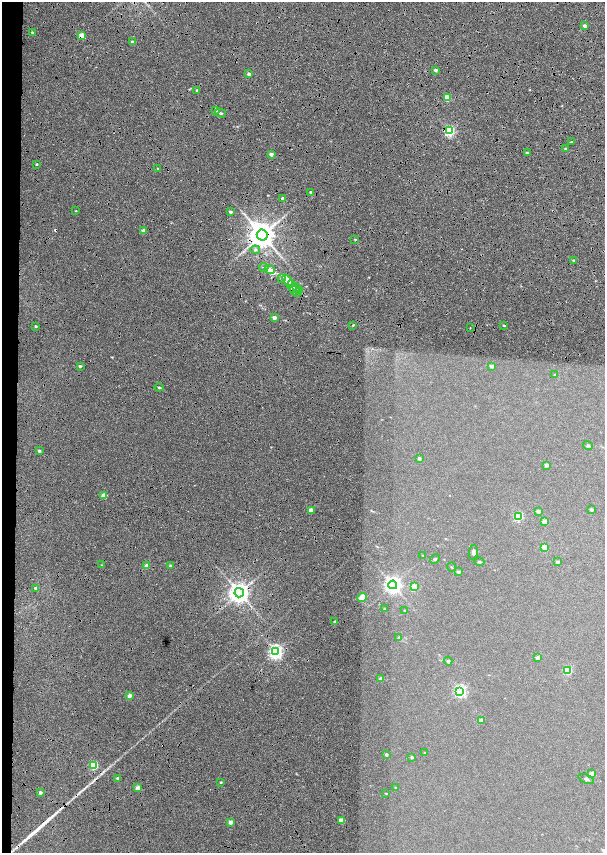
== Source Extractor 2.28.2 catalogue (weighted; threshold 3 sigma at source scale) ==
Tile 5 of 4 x 4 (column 1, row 2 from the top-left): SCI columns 452-1657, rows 3422-5122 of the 5779 x 6834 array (HDU 1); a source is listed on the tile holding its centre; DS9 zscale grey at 2 x 2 block average (1 PNG px = mean of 2 x 2 image px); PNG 607 x 855 px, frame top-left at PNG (2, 2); each listed source drawn as its Kron ellipse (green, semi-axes under 4 px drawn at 4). Shown black and unused: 6% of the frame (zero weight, under 6 of 12 exposures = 9% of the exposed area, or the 3 px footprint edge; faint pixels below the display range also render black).
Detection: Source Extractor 2.28.2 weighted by HDU 2 'WHT'; one run over the whole footprint, this tile lists its part. Background 0.0309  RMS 0.0029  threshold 0.012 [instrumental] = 3 sigma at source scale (4.09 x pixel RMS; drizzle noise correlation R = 1.36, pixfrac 0.8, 0.0396/0.0396 arcsec/px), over >= 5 px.
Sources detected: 99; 1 cosmic-ray / hot-pixel residue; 1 long thin detection or spike segment (spike, bleed or trail) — neither listed nor drawn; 2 inside a brighter listed object's ellipse — not listed separately; the other 95 listed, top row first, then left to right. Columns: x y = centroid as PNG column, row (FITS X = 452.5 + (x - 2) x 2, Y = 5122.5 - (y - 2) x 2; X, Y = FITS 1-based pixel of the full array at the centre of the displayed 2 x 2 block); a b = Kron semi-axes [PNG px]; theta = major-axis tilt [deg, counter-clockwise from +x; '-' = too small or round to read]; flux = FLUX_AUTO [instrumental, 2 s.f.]
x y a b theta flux
585 26 2 2 - 3.5
32 32 2 2 - 0.72
82 36 3 3 - 16
132 42 2 2 - 3.4
436 70 2 2 - 2.1
249 74 2 2 - 2.9
197 90 2 2 - 1.3
447 98 3 3 - 14
216 110 3 2 - 0.54
220 113 5 3 - 0.86
449 131 3 3 - 66
571 142 2 2 - 0.53
566 149 2 2 - 2
528 153 2 2 - 1.4
271 154 2 2 - 4.6
37 164 2 2 - 0.79
158 169 2 2 - 0.4
311 192 3 2 - 1.1
282 198 3 2 - 0.86
76 211 2 2 - 0.34
230 212 3 2 - 1.3
143 231 2 2 - 4.6
262 235 5 5 - 780
355 239 3 2 - 0.46
255 250 5 3 - 0.86
573 260 2 2 - 0.53
264 267 4 2 - 0.64
270 270 5 3 - 5.1
281 279 3 3 - 0.49
287 280 6 3 -48 5.4
292 286 6 4 -80 2.7
296 287 4 3 - 0.89
295 291 7 3 -43 1.4
299 291 3 3 - 5
274 317 3 3 - 2.1
353 325 3 2 - 0.39
504 325 3 2 - 0.74
36 326 2 2 - 0.96
470 328 2 2 - 0.21
80 366 3 2 - 1
492 366 2 2 - 3.7
555 375 2 2 - 0.89
159 387 4 3 - 0.63
588 445 5 3 - 0.69
39 451 2 2 - 1.4
419 459 2 2 - 1.8
546 465 3 2 - 2.5
103 496 3 2 - 10
311 510 3 2 - 9.7
591 510 3 2 - 1.5
538 511 3 2 - 4.3
518 516 3 3 - 35
544 522 3 3 - 6.1
545 547 3 3 - 10
473 552 7 4 82 1.3
423 555 3 2 - 0.23
435 559 5 3 - 0.58
479 562 5 3 - 0.55
557 562 2 2 - 1.7
101 565 2 2 - 0.31
147 566 2 2 - 4.6
171 566 2 2 - 2
451 567 4 2 - 0.37
458 572 3 2 - 1.3
393 585 4 4 - 230
414 587 3 3 - 14
36 588 2 2 - 1.9
239 593 5 4 - 410
362 598 5 3 - 17
385 609 2 2 - 1.3
404 611 2 2 - 0.43
334 621 2 2 - 0.57
398 638 4 3 - 0.46
276 652 4 3 - 160
538 658 3 2 - 4
448 661 4 4 - 1
568 670 3 3 - 28
381 679 2 2 - 4.6
460 691 4 3 - 88
129 696 2 2 - 5.5
481 720 3 2 - 4
424 753 2 2 - 0.36
386 755 2 2 - 1.4
412 757 2 2 - 0.97
94 765 3 3 - 35
592 774 3 2 - 6.5
118 778 2 2 - 2.2
586 779 8 3 -23 1.2
221 782 2 2 - 0.62
137 788 3 2 - 6.9
395 788 2 2 - 0.3
40 793 2 2 - 2.1
386 793 3 2 - 0.29
341 821 3 2 - 9.9
231 822 3 2 - 5.6
Overlapping masked pixels (flux is a lower limit): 5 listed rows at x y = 82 36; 449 131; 262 235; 292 286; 239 593
Diffuse or blended objects may show on this block-average render without a row.